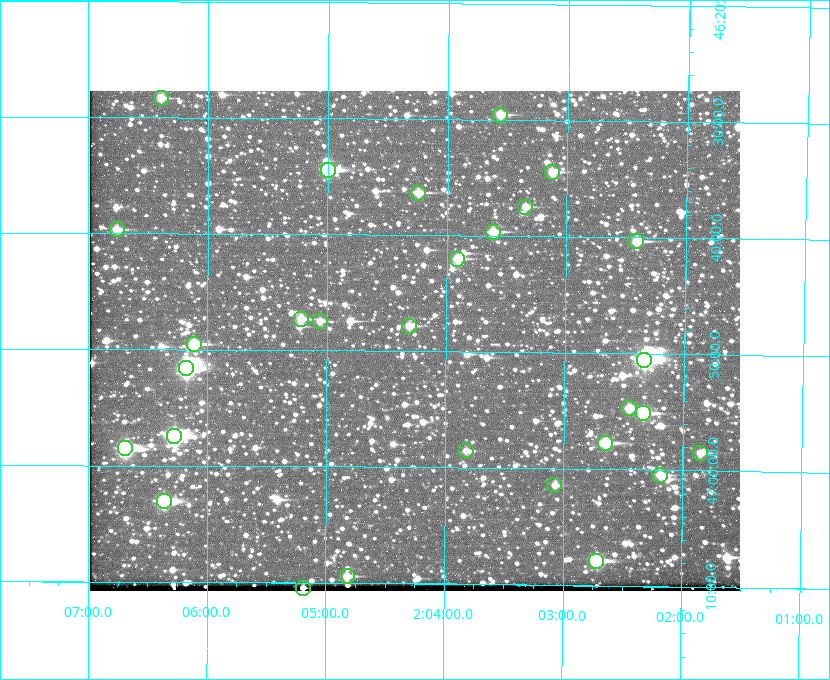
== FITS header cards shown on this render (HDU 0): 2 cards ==
NAXIS1  =                  650 / Width of table row in bytes
NAXIS2  =                  500 / Number of rows in table

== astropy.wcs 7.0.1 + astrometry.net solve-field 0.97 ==
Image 650 x 500 px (HDU 0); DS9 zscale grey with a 90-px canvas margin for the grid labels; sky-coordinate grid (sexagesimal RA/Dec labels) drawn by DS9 from the SOLVED WCS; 29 Tycho-2 reference stars matched to detected sources circled (green)
Header WCS: none
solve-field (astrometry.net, Tycho-2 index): SOLVED blind (the file carries no WCS)
Solved WCS: RA---TAN-SIP/DEC--TAN-SIP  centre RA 02:04:16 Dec +46:49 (31.07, +46.82 deg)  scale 5.16 arcsec/px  FOV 55.9' x 43.0'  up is +180 deg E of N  parity flipped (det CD > 0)
(file carries no celestial WCS; the grid is the blind solution)
Tycho-2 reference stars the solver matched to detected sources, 29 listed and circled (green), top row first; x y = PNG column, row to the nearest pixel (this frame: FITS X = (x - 90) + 1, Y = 500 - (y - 91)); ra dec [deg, ICRS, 3 dp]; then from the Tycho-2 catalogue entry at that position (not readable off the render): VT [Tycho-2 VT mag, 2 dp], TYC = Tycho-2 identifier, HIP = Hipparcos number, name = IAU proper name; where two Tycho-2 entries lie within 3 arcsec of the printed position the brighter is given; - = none
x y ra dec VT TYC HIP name
161 98 31.598 +46.472 10.81 3281-451-1 - -
500 115 30.892 +46.493 10.70 3280-490-1 - -
328 170 31.250 +46.575 8.43 3281-919-1 - -
552 172 30.782 +46.574 10.16 3280-645-1 - -
418 193 31.061 +46.606 9.99 3281-582-1 - -
525 207 30.837 +46.625 10.69 3280-1254-1 - -
117 229 31.690 +46.661 10.70 3281-375-1 - -
493 232 30.904 +46.661 9.60 3280-781-1 - -
636 241 30.604 +46.672 9.47 3280-908-1 - -
457 259 30.978 +46.700 9.85 3281-909-1 - -
301 319 31.305 +46.788 10.64 3281-663-1 - -
320 321 31.264 +46.791 10.76 3281-86-1 - -
409 326 31.078 +46.798 10.61 3281-114-1 - -
194 344 31.529 +46.825 9.32 3281-34-1 - -
644 360 30.583 +46.843 7.07 3280-746-1 9508 -
186 368 31.543 +46.860 7.50 3281-160-1 9805 -
629 408 30.615 +46.912 10.08 3284-203-1 - -
643 413 30.584 +46.919 9.47 3284-629-1 - -
174 436 31.569 +46.957 8.53 3285-177-1 9816 -
605 443 30.663 +46.962 9.31 3284-347-1 - -
125 448 31.671 +46.975 8.89 3285-43-1 - -
466 450 30.956 +46.975 11.27 3285-185-1 - -
700 453 30.464 +46.975 10.61 3284-511-1 - -
660 475 30.548 +47.007 10.42 3284-727-1 - -
554 485 30.769 +47.024 11.20 3284-681-1 - -
164 501 31.591 +47.051 8.70 3285-1195-1 - -
596 561 30.679 +47.131 10.02 3284-307-1 - -
347 576 31.205 +47.157 10.28 3285-879-1 - -
303 588 31.297 +47.175 10.30 3285-914-1 - -